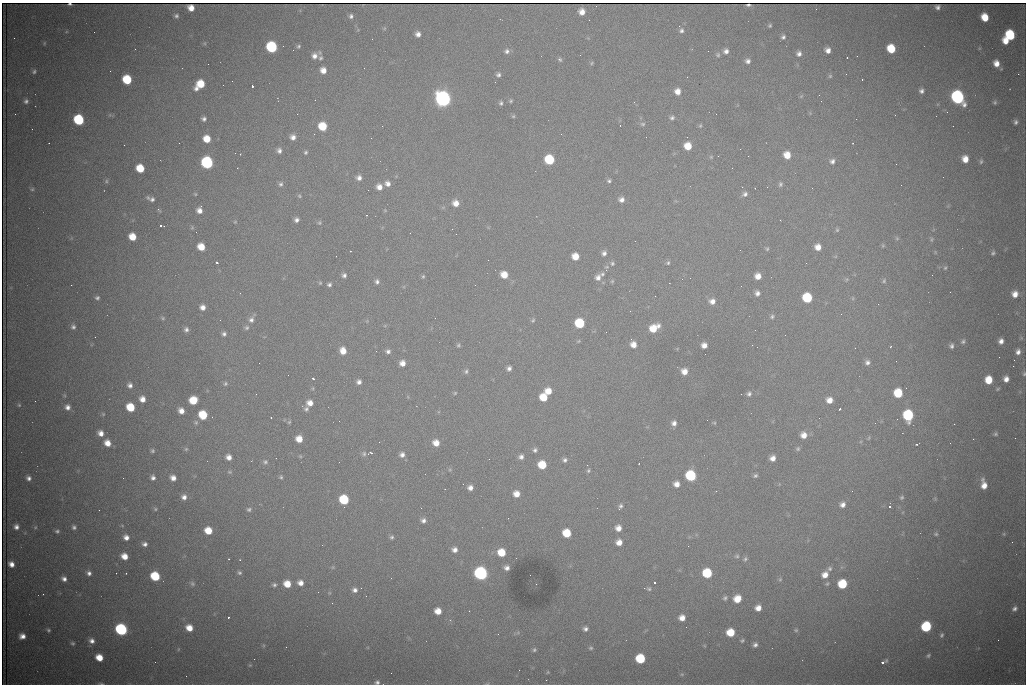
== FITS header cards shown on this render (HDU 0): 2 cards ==
NAXIS1  =                 1024 /fastest changing axis
NAXIS2  =                  682 /next to fastest changing axis

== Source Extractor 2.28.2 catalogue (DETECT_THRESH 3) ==
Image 1024 x 682 px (HDU 0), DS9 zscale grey, 1 PNG px = 1 image px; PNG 1028 x 686 px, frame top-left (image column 1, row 682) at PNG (2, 3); no overlay
Background 2730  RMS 32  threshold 97.4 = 3 sigma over >= 5 px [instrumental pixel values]
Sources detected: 356; all 356 listed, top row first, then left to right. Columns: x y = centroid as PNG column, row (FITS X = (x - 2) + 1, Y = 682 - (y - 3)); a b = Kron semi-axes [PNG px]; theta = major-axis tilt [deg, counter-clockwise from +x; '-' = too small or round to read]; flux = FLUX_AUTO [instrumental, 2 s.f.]
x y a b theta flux
70 4 3 3 - 3.1e+03
748 5 4 2 - 2.3e+03
937 7 5 4 - 5.6e+03
191 8 6 5 - 1.8e+04
582 12 6 6 - 1.7e+04
176 16 6 5 - 5.1e+03
351 16 5 5 - 5.9e+03
985 17 7 6 - 4.3e+04
770 25 4 3 - 3.2e+03
681 30 6 5 - 5.5e+03
94 32 2 2 - 1.0e+03
418 34 5 5 - 1.0e+04
1010 35 7 6 - 1.3e+05
783 37 5 5 - 5.6e+03
14 38 2 2 - 1.4e+03
372 39 2 2 - 1.2e+03
1006 41 6 5 - 2.6e+04
44 43 5 3 - 2.0e+03
299 46 5 5 - 3.8e+03
272 47 7 6 - 2.3e+05
891 49 7 6 - 6.4e+04
828 50 5 5 - 1.2e+04
507 51 7 7 - 7.7e+03
726 51 6 5 - 8.8e+03
799 54 6 6 - 8.6e+03
718 55 6 6 - 4.1e+03
314 56 8 7 - 1.3e+04
857 56 2 2 - 2.1e+03
320 58 6 6 - 4.5e+03
847 58 3 2 - 3.2e+03
560 60 6 5 - 4.4e+03
748 61 6 5 - 7.4e+03
592 63 5 4 - 2.8e+03
996 63 7 6 - 2.0e+04
208 64 2 2 - 2.5e+03
323 70 6 5 - 1.7e+04
34 72 6 5 - 4.3e+03
1018 74 2 2 - 1.5e+04
498 75 6 5 - 5.6e+03
830 76 5 5 - 3.4e+03
687 77 2 2 - 1.2e+03
862 79 3 2 - 5.8e+03
127 80 7 6 - 9.4e+04
200 84 9 6 44 5.9e+04
252 86 3 3 - 9.3e+04
677 91 6 6 - 1.7e+04
921 91 5 5 - 7.3e+03
801 96 6 4 45 2.6e+03
958 97 8 7 - 5.6e+05
443 99 8 7 - 1.2e+06
315 100 2 2 - 9.9e+02
26 101 6 6 - 6.5e+03
511 101 5 4 - 3.3e+03
821 101 2 2 - 1.3e+03
634 102 2 2 - 1.2e+03
995 102 6 5 - 4.1e+03
501 103 6 5 - 4.7e+03
947 112 3 2 - 3.5e+03
297 114 2 2 - 2.4e+03
513 116 5 4 - 2.9e+03
672 118 6 5 - 5.4e+03
204 119 5 5 - 6.5e+03
79 120 7 6 - 1.8e+05
1016 122 6 5 - 6.2e+03
643 124 7 6 - 4.7e+03
700 125 6 5 - 3.0e+03
322 126 7 6 - 6.5e+04
382 126 2 2 - 1.9e+03
293 137 6 6 - 1.2e+04
207 139 6 6 - 3.7e+04
179 143 2 2 - 3.9e+03
124 145 2 2 - 1.8e+03
688 146 6 6 - 3.8e+04
740 149 2 2 - 2.8e+03
279 151 6 5 - 7.9e+03
306 152 5 5 - 3.7e+03
235 153 2 2 - 1.4e+03
787 155 7 6 - 3.1e+04
711 157 5 5 - 2.9e+03
965 159 6 6 - 2.3e+04
549 160 7 6 - 1.3e+05
832 161 7 7 - 8.5e+03
981 161 6 4 75 3.6e+03
207 162 7 7 - 3.5e+05
140 168 6 6 - 5.6e+04
732 168 2 2 - 9.3e+02
359 178 7 6 - 1.0e+04
106 181 6 5 - 3.6e+03
609 181 6 5 - 4.4e+03
387 183 8 7 - 1.2e+04
281 184 7 6 - 5.4e+03
780 184 7 5 75 5.0e+03
901 185 2 2 - 1.4e+03
379 187 7 7 - 1.6e+04
742 187 3 2 - 1.8e+03
812 188 3 2 - 3.0e+03
32 189 5 5 - 3.5e+03
368 190 2 2 - 8.7e+03
195 194 5 4 - 2.4e+03
745 194 7 6 - 7.7e+03
299 196 6 5 - 3.0e+03
151 199 10 5 -20 8.6e+03
621 200 7 6 - 1.1e+04
456 203 7 7 - 2.0e+04
158 210 7 4 -39 3.2e+03
199 210 8 6 75 1.5e+04
385 210 5 5 - 2.4e+03
296 220 5 5 - 7.7e+03
780 220 3 2 - 2.4e+03
235 222 5 4 - 2.2e+03
319 223 6 6 - 3.7e+03
161 226 4 3 - 6.1e+03
192 228 6 5 - 2.9e+03
837 230 5 5 - 3.2e+03
132 237 6 6 - 3.8e+04
897 238 6 5 - 3.4e+03
932 239 7 4 84 3.3e+03
883 245 5 5 - 2.6e+03
201 247 6 6 - 3.5e+04
818 247 6 6 - 1.9e+04
767 249 6 5 - 3.4e+03
740 250 2 2 - 1.1e+03
604 253 7 6 - 7.8e+03
993 253 5 4 - 4.0e+03
575 256 6 6 - 3.1e+04
488 260 2 2 - 1.9e+03
217 262 3 3 - 4.7e+03
612 263 6 6 - 4.8e+03
668 263 6 5 - 4.1e+03
806 263 2 2 - 1.2e+03
945 268 5 5 - 3.1e+03
606 270 5 4 - 3.5e+03
602 274 7 5 47 4.5e+03
344 275 5 5 - 6.5e+03
504 275 7 6 - 3.1e+04
932 275 2 2 - 1.1e+03
423 276 5 4 - 3.0e+03
758 276 6 6 - 1.9e+04
598 277 8 7 - 1.1e+04
612 281 6 5 - 2.8e+03
884 281 6 5 - 3.5e+03
377 282 6 5 - 6.5e+03
320 283 5 4 - 2.7e+03
71 285 2 2 - 7.1e+03
329 285 5 4 - 5.5e+03
950 292 2 2 - 1.1e+03
240 293 2 2 - 9.9e+02
757 293 7 6 - 9.4e+03
1015 294 8 8 - 2.0e+04
97 298 6 5 - 5.2e+03
807 298 7 6 - 1.2e+05
712 301 8 7 - 1.4e+04
878 304 2 2 - 1.1e+03
202 307 6 5 - 1.3e+04
841 314 3 2 - 2.5e+03
772 317 6 6 - 4.9e+03
163 318 7 4 -28 3.6e+03
220 320 2 2 - 8.7e+02
251 320 8 7 - 1.0e+04
533 320 6 5 - 3.7e+03
580 323 7 6 - 1.2e+05
73 327 6 5 - 6.4e+03
247 328 7 6 - 4.7e+03
654 328 10 7 33 4.5e+04
186 329 6 6 - 7.0e+03
755 330 2 2 - 1.5e+03
224 334 5 5 - 5.8e+03
95 337 2 2 - 9.7e+02
963 341 7 6 - 4.9e+03
1001 341 6 5 - 1.2e+04
633 344 7 6 - 1.9e+04
458 345 6 5 - 3.8e+03
704 345 5 5 - 1.4e+04
752 345 2 2 - 4.6e+03
951 346 6 5 - 6.3e+03
890 347 3 2 - 1.6e+03
343 351 8 7 - 2.3e+04
388 351 6 5 - 7.1e+03
1018 352 8 6 74 1.1e+04
1014 360 3 2 - 2.4e+03
867 362 6 6 - 7.6e+03
259 363 2 2 - 1.6e+03
402 363 6 6 - 1.6e+04
1013 366 2 2 - 1.7e+04
509 368 6 5 - 7.9e+03
466 371 7 6 - 5.1e+03
684 371 7 6 - 2.0e+04
1024 374 6 4 87 3.4e+03
288 375 2 2 - 1.4e+03
313 378 3 3 - 6.0e+03
1006 379 6 5 - 1.3e+04
989 380 7 6 - 4.6e+04
359 382 6 5 - 8.7e+03
225 384 7 6 - 4.5e+03
130 385 7 6 - 9.0e+03
313 388 5 3 - 2.5e+03
998 389 5 4 - 2.8e+03
548 391 6 6 - 2.8e+04
455 393 5 4 - 2.5e+03
898 393 7 6 - 7.8e+04
256 394 3 2 - 1.9e+03
749 394 7 5 54 6.1e+03
543 397 6 6 - 4.9e+04
142 399 7 6 - 1.7e+04
193 400 7 6 - 5.2e+04
829 400 7 6 - 1.8e+04
35 401 3 2 - 1.7e+03
310 403 7 7 - 1.7e+04
19 405 5 5 - 3.2e+03
67 407 6 6 - 1.1e+04
130 407 7 6 - 6.7e+04
306 409 7 6 - 5.8e+03
840 409 3 2 - 3.3e+03
181 411 6 5 - 1.6e+04
103 414 5 5 - 2.6e+03
203 415 7 6 - 7.0e+04
908 415 8 7 - 1.9e+05
271 418 2 2 - 1.3e+03
339 421 2 2 - 1.3e+03
196 422 6 5 - 3.8e+03
289 422 5 5 - 3.0e+03
674 423 7 6 - 1.0e+04
714 423 5 4 - 2.5e+03
875 423 3 2 - 1.8e+03
954 424 2 2 - 9.6e+03
101 433 7 6 - 1.5e+04
995 434 6 6 - 3.8e+03
804 435 7 7 - 2.0e+04
299 439 6 6 - 2.7e+04
379 442 2 2 - 8.7e+02
107 443 7 6 - 2.4e+04
436 443 7 6 - 2.1e+04
917 444 3 2 - 4.3e+03
186 449 5 5 - 3.4e+03
798 449 6 5 - 3.8e+03
535 450 6 5 - 5.9e+03
152 451 5 5 - 4.2e+03
370 453 6 4 10 3.8e+03
364 454 7 6 - 5.5e+03
402 455 7 6 - 9.9e+03
300 456 5 4 - 2.7e+03
229 457 6 5 - 1.3e+04
521 457 6 6 - 8.9e+03
773 458 5 5 - 1.3e+04
565 460 6 6 - 6.3e+03
265 462 7 6 - 5.3e+03
542 465 6 6 - 6.0e+04
587 465 2 2 - 5.7e+03
450 470 6 4 -18 2.7e+03
588 471 5 5 - 3.8e+03
229 472 6 5 - 3.3e+03
755 475 5 4 - 4.5e+03
691 476 7 7 - 1.7e+05
281 477 5 4 - 3.4e+03
29 478 6 5 - 8.0e+03
153 478 6 5 - 7.7e+03
173 478 6 5 - 1.5e+04
463 484 2 2 - 1.3e+03
676 484 6 6 - 1.5e+04
984 485 9 5 -81 2.1e+04
470 488 5 5 - 1.1e+04
716 491 3 2 - 2.5e+03
852 491 3 2 - 1.5e+03
516 494 6 6 - 2.1e+04
184 497 6 6 - 1.1e+04
902 497 6 5 - 4.1e+03
344 500 7 6 - 1.2e+05
842 504 7 7 - 1.2e+04
620 506 7 5 61 5.6e+03
890 506 3 3 - 4.5e+03
344 507 3 2 - 4.4e+03
421 508 2 2 - 9.2e+02
155 509 5 5 - 3.1e+03
249 509 7 6 - 5.3e+03
99 510 2 2 - 1.1e+03
423 520 6 6 - 8.1e+03
16 527 6 6 - 9.3e+03
35 527 6 5 - 2.9e+03
74 527 5 4 - 5.3e+03
618 528 7 6 - 1.6e+04
57 531 5 4 - 4.0e+03
208 531 6 6 - 4.1e+04
567 533 7 6 - 6.0e+04
936 534 5 5 - 3.3e+03
1004 534 5 4 - 2.4e+03
126 537 7 6 - 1.3e+04
392 537 5 5 - 4.3e+03
619 542 6 6 - 1.8e+04
145 544 7 6 - 8.5e+03
455 550 7 6 - 1.2e+04
502 552 7 6 - 5.0e+04
124 556 6 5 - 2.5e+04
737 556 7 5 -2 4.3e+03
229 559 3 2 - 1.3e+03
745 559 6 5 - 4.5e+03
240 560 3 3 - 2.6e+03
11 564 6 5 - 1.5e+04
333 567 6 3 71 2.4e+03
507 568 5 5 - 9.3e+03
830 568 7 7 - 6.6e+03
89 573 6 5 - 7.9e+03
116 573 2 2 - 1.6e+03
126 573 3 2 - 1.2e+03
239 573 6 5 - 4.8e+03
481 573 7 7 - 5.7e+05
707 573 7 6 - 1.1e+05
825 575 8 7 - 2.1e+04
155 576 7 6 - 1.1e+05
64 579 5 4 - 9.0e+03
780 579 5 5 - 3.0e+03
300 583 6 5 - 1.4e+04
654 583 3 3 - 1.0e+05
192 584 9 7 -31 6.7e+03
287 584 6 6 - 3.4e+04
536 584 2 2 - 1.3e+03
827 584 7 5 47 3.7e+03
842 584 7 6 - 8.8e+04
274 585 5 4 - 4.7e+03
649 589 7 6 - 5.0e+03
355 590 6 6 - 8.3e+03
43 594 2 2 - 3.3e+03
366 596 2 2 - 1.1e+03
725 598 6 5 - 4.6e+03
737 599 7 6 - 3.1e+04
758 608 6 5 - 1.7e+04
1015 609 7 5 45 7.1e+03
438 611 6 6 - 2.6e+04
228 617 3 2 - 5.0e+03
682 618 6 6 - 1.7e+04
926 627 7 6 - 1.7e+05
189 628 7 6 - 2.8e+04
585 629 6 6 - 7.1e+03
48 630 5 4 - 3.6e+03
121 630 7 6 - 3.5e+05
796 630 6 5 - 3.3e+03
731 632 6 6 - 5.2e+04
942 635 6 5 - 4.2e+03
22 636 6 6 - 1.5e+04
998 640 2 2 - 1.3e+03
92 641 7 7 - 1.2e+04
742 641 6 4 26 3.5e+03
73 643 5 5 - 3.8e+03
755 645 6 5 - 7.1e+03
591 648 6 5 - 3.8e+03
178 649 6 3 89 2.2e+03
534 650 6 5 - 4.2e+03
928 655 6 4 41 3.7e+03
99 657 6 5 - 3.5e+04
254 659 2 2 - 5.5e+03
640 659 7 6 - 1.1e+05
883 662 6 3 28 9.7e+03
250 665 6 4 41 2.6e+03
548 672 5 4 - 2.3e+03
682 674 5 4 - 2.6e+03
377 682 6 5 - 5.8e+03
101 684 8 3 -1 3.2e+03
At the frame edge (FLAGS 8, measured only in part): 4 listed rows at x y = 70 4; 1024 374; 377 682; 101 684